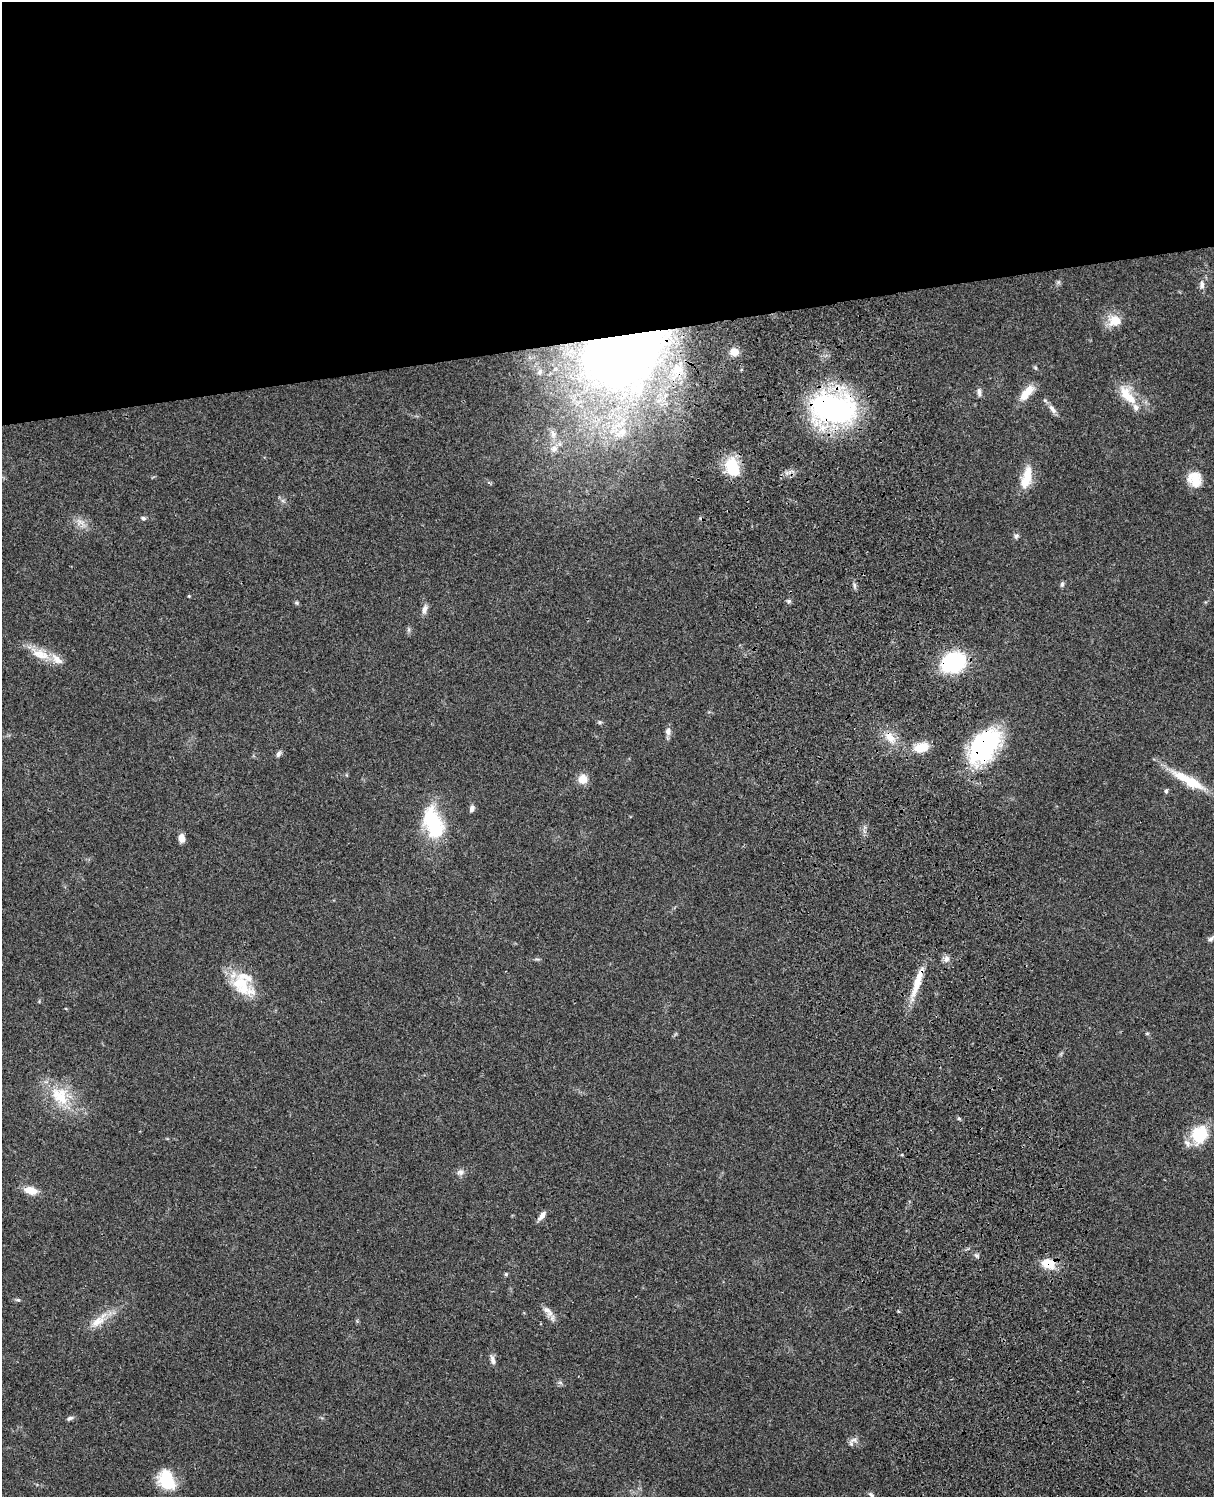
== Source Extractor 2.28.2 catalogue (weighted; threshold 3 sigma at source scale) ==
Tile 2 of 4 x 3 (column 2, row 1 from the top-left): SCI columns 1333-2544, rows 3268-4762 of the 5086 x 4926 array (HDU 1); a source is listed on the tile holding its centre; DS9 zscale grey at full resolution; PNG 1216 x 1499 px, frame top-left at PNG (2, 2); no overlay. Shown black and unused: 23% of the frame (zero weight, under 3 of 4 exposures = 6% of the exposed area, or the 3 px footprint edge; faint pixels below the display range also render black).
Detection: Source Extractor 2.28.2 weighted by HDU 2 'WHT'; one run over the whole footprint, this tile lists its part. Background 0.0963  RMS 0.0062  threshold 0.0281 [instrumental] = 3 sigma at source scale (4.5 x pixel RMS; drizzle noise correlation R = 1.50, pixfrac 1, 0.05/0.05 arcsec/px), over >= 5 px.
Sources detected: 69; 1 inside a brighter object's white glare — not listed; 6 inside a brighter listed object's ellipse — not listed separately; the other 62 listed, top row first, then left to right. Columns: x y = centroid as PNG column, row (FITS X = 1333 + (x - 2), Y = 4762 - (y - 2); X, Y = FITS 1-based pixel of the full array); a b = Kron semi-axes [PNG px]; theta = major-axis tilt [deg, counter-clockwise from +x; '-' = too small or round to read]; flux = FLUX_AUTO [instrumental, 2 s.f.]
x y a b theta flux
1202 285 12 7 -86 2.8
1115 321 17 15 4 10
734 352 9 8 - 5.5
624 353 83 60 29 440
1035 368 6 5 - 0.91
979 392 11 5 -79 2.2
1026 393 23 9 50 9.7
1127 395 32 13 -49 16
833 409 42 25 -10 160
1052 409 15 6 -52 3.4
621 432 21 11 29 11
553 434 11 8 -77 3.9
554 449 11 9 51 4.9
732 468 17 11 -76 28
1027 474 29 11 90 11
1195 477 19 17 3 11
143 518 6 5 - 1.3
80 522 13 8 -21 4.5
1016 536 7 6 - 1.5
1062 584 7 5 88 1.3
854 585 8 4 -90 1.4
189 596 4 3 - 0.58
789 601 6 5 - 1.2
296 603 6 5 - 0.98
425 609 13 6 71 2.9
40 654 29 13 -22 12
953 662 16 12 18 92
600 722 6 5 - 0.99
668 731 11 7 -89 2.9
890 737 17 11 -53 8.4
922 747 21 11 16 11
983 747 47 25 46 73
278 754 8 5 64 1.7
583 779 11 10 - 6.9
1190 781 30 8 -28 30
1166 791 6 4 81 1.1
472 808 8 6 77 2.4
433 823 41 22 -72 40
181 838 8 6 -77 4.6
1211 939 8 5 39 1.6
946 959 9 8 - 2.7
917 983 44 8 72 14
242 985 37 18 -43 23
1147 1033 6 3 19 0.64
60 1096 31 22 -52 25
959 1118 5 4 - 0.88
1200 1134 18 16 60 25
460 1172 9 8 - 2.5
31 1190 14 8 -12 8.4
542 1215 13 5 51 3.4
976 1255 8 5 -53 1.4
1047 1263 15 10 -22 13
506 1274 5 5 - 0.81
18 1300 8 4 7 1
548 1311 19 9 -50 4.7
98 1322 24 11 28 9.8
493 1360 13 6 -71 2.7
560 1382 7 4 -2 1.2
70 1418 9 5 25 1.6
853 1440 13 7 11 2.9
166 1480 21 16 -67 25
871 1495 9 5 -57 1.4
Overlapping masked pixels (flux is a lower limit): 7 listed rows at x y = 624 353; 833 409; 953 662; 890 737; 983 747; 917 983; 1047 1263
Isophote crosses this tile's border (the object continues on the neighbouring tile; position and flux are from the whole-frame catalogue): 1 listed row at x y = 871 1495